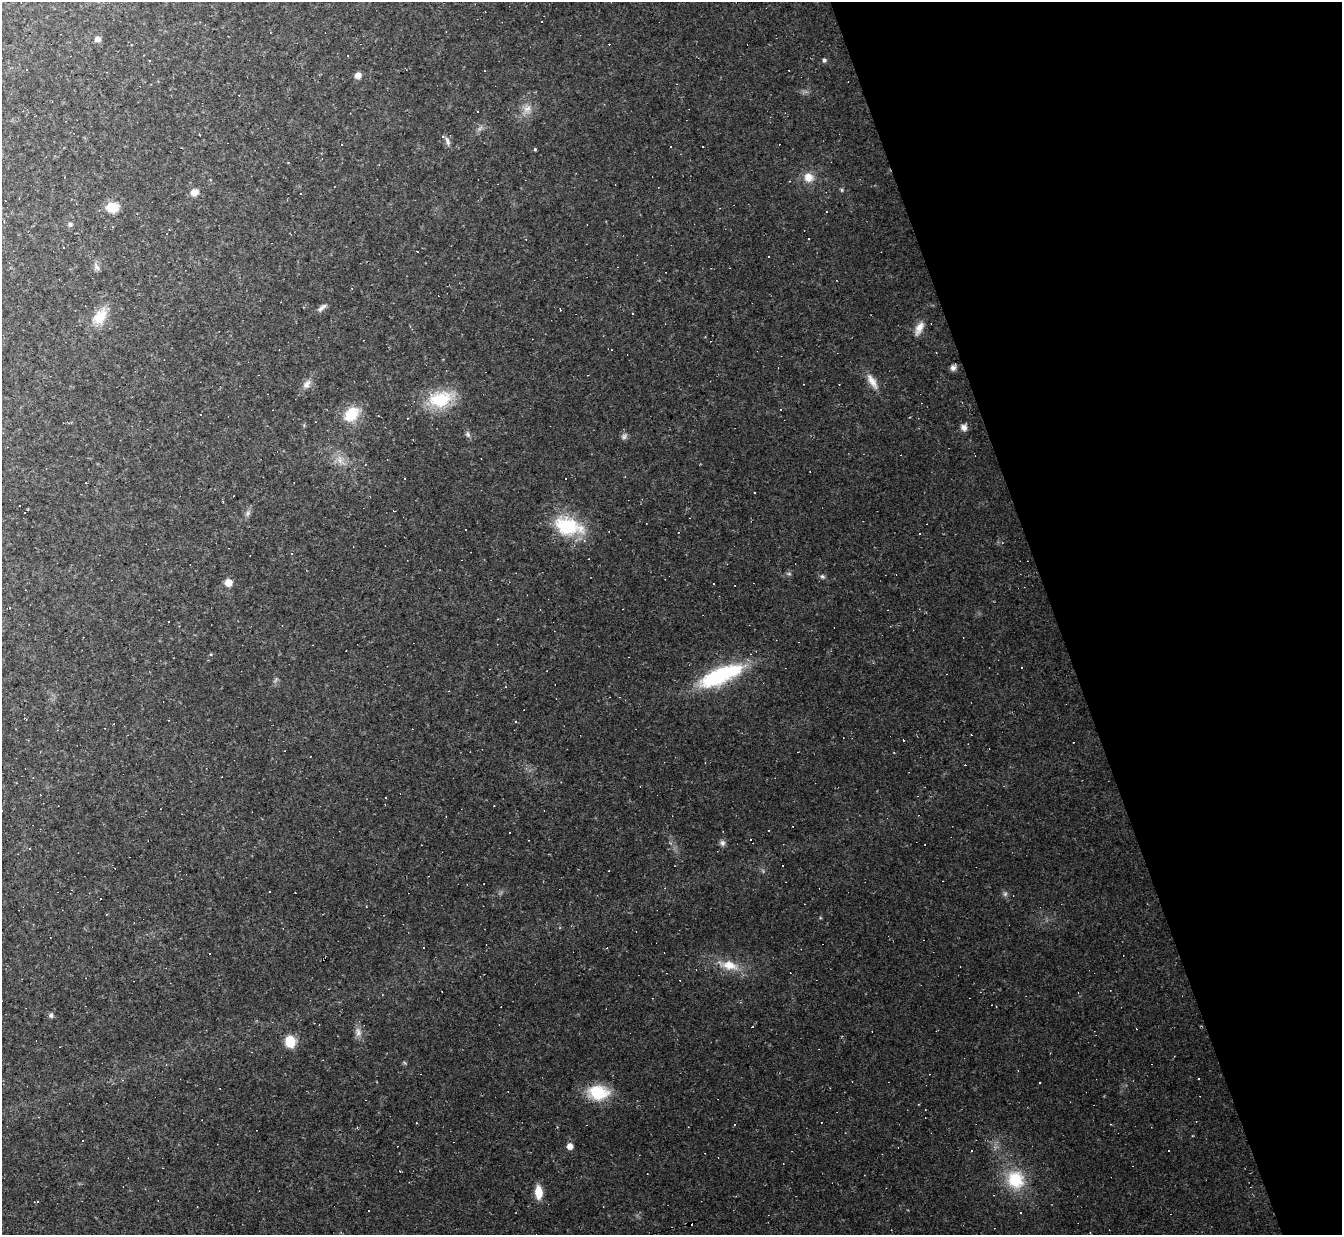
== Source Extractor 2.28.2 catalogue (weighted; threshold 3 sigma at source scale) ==
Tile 12 of 4 x 4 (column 4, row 3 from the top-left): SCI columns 4021-5360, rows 1503-2735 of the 5360 x 5344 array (HDU 1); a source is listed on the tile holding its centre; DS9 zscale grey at full resolution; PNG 1344 x 1237 px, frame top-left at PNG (2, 2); no overlay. Shown black and unused: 21% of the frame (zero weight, under 2 of 3 exposures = <1% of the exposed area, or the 3 px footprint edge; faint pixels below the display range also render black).
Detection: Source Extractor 2.28.2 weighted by HDU 2 'WHT'; one run over the whole footprint, this tile lists its part. Background 0.0701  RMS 0.0083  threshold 0.0376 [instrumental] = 3 sigma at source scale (4.5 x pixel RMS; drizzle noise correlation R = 1.50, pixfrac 1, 0.05/0.05 arcsec/px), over >= 5 px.
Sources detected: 123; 2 too faint to see at this stretch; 57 cosmic-ray / hot-pixel residue — not listed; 1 inside a brighter listed object's ellipse — not listed separately; the other 63 listed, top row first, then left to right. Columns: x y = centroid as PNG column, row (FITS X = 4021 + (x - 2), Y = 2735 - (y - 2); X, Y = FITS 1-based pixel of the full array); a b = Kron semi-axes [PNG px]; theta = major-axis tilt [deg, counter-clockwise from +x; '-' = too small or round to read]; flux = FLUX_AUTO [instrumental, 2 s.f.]
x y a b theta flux
485 12 3 2 - 0.48
97 39 7 6 - 3.3
824 60 5 5 - 1.8
358 75 7 6 - 4.7
527 109 12 10 43 6.8
200 135 3 2 - 0.5
447 141 12 5 -70 3.1
342 144 3 3 - 1.7
535 149 4 4 - 0.83
808 177 12 11 - 9.7
842 190 6 4 -89 1.1
194 192 10 8 34 6
112 207 12 10 2 14
70 224 6 5 - 1.6
808 239 3 2 - 0.82
63 247 3 3 - 6.5
417 251 3 2 - 0.58
768 256 3 3 - 1.5
97 267 14 4 -62 2.8
322 308 14 5 43 3.2
633 314 3 3 - 2.3
100 317 22 14 56 16
919 328 18 8 65 7.2
953 368 7 7 - 3
872 381 23 8 -58 8.3
307 384 14 8 51 5
440 399 28 18 12 40
200 414 3 3 - 8.5
351 414 19 13 48 22
964 427 9 8 - 3.9
468 434 8 4 -81 2
340 460 13 6 -74 5.6
566 479 3 2 - 0.9
19 506 2 2 - 0.55
24 513 2 2 - 0.79
248 513 9 5 61 2.4
568 526 40 23 -17 45
822 576 7 5 -30 1.8
228 583 7 6 - 9
714 583 3 2 - 0.82
168 622 2 2 - 0.56
211 654 4 3 - 0.77
720 675 51 16 24 80
276 680 8 3 46 1.2
903 740 3 2 - 1.3
446 817 3 2 - 0.53
722 843 8 7 - 2.6
1005 894 7 5 45 1.8
209 953 3 3 - 7.5
729 965 29 13 -14 18
442 992 2 2 - 0.47
51 1015 7 6 - 1.9
358 1032 14 8 -83 4.9
290 1041 8 7 - 32
1199 1078 3 3 - 5.5
1039 1082 3 3 - 0.92
598 1093 24 16 -4 31
570 1146 6 6 - 5.5
972 1150 2 2 - 0.75
1015 1180 24 22 -64 35
539 1192 12 7 -87 15
37 1202 4 3 - 0.81
1020 1213 3 2 - 0.64